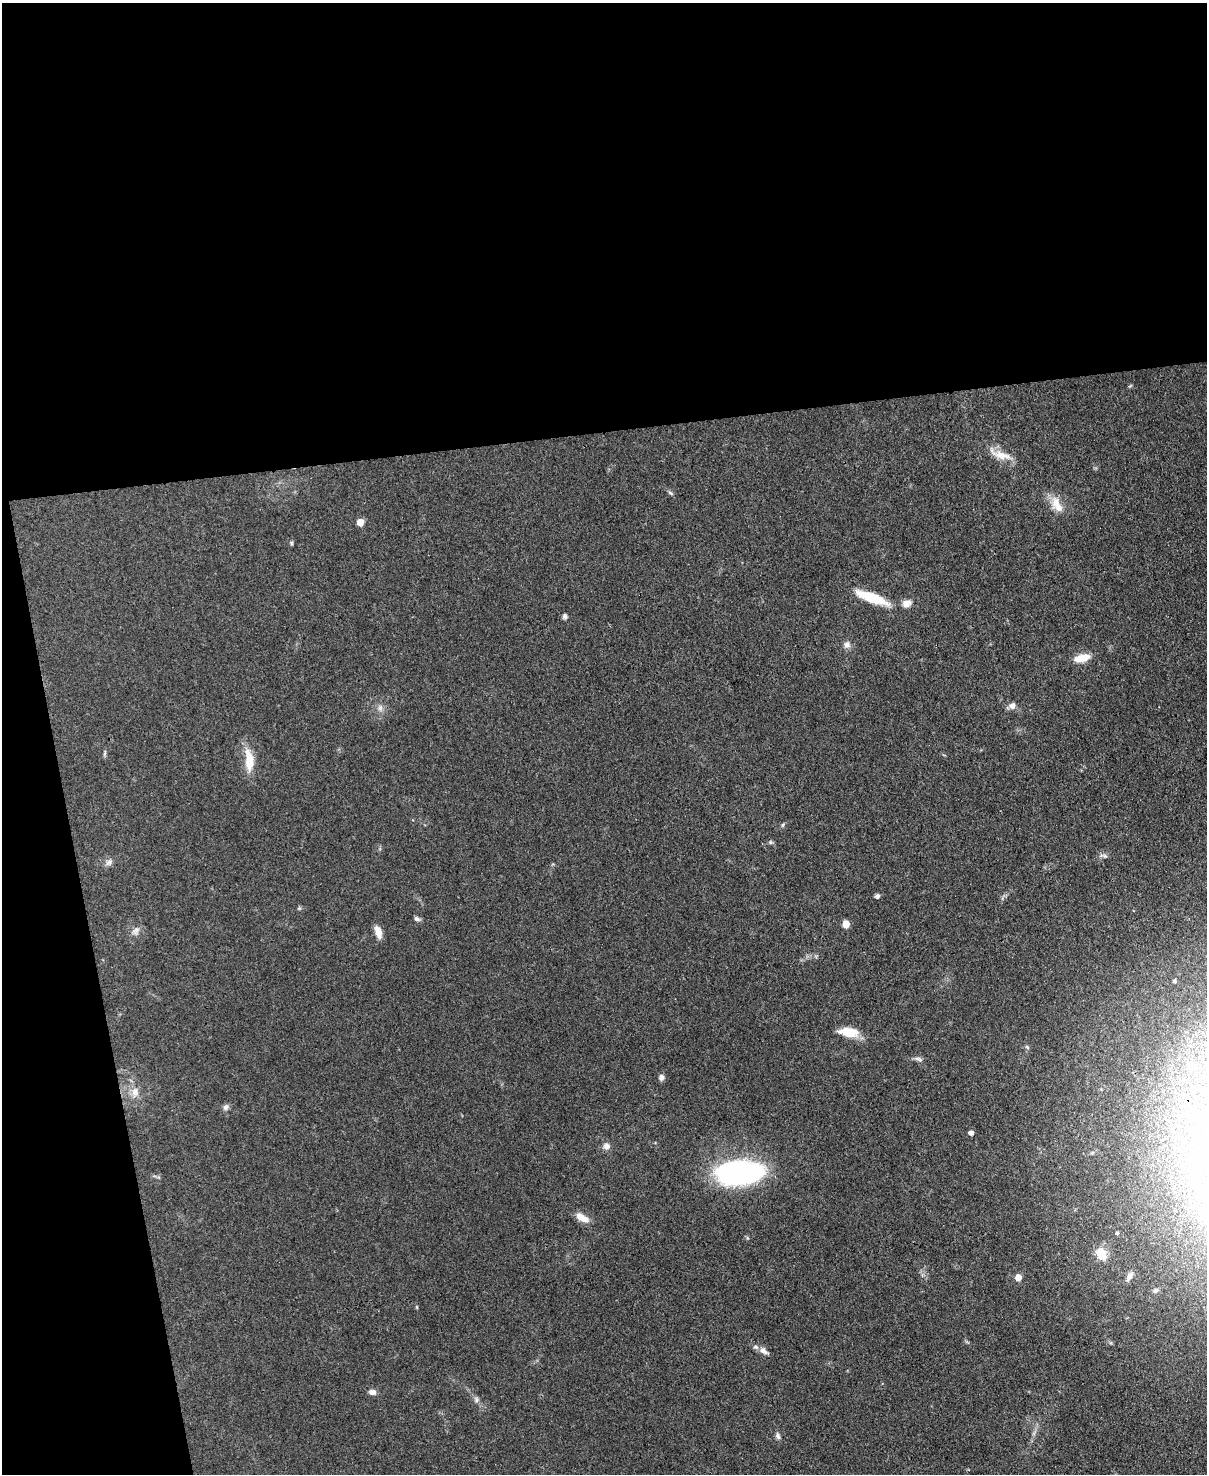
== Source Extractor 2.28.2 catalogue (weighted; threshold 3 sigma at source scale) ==
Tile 1 of 4 x 3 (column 1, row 1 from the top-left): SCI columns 1-1205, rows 3193-4664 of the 4819 x 4798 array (HDU 1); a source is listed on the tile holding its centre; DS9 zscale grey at full resolution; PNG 1209 x 1476 px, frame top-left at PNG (2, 3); no overlay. Shown black and unused: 35% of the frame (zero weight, under 3 of 4 exposures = <1% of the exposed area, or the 3 px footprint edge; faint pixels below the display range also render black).
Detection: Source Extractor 2.28.2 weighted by HDU 2 'WHT'; one run over the whole footprint, this tile lists its part. Background 0.0853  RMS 0.0063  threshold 0.0284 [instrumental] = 3 sigma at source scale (4.5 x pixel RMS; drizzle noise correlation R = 1.50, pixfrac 1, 0.05/0.05 arcsec/px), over >= 5 px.
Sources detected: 44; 1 inside a brighter listed object's ellipse — not listed separately; the other 43 listed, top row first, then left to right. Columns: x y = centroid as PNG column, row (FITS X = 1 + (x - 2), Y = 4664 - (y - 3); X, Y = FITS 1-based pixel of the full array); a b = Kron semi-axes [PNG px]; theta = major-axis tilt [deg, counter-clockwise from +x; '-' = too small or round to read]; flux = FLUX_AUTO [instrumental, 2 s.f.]
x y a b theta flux
1000 455 34 10 -19 9.4
671 493 9 3 -40 1
1057 505 24 11 -63 9.7
360 522 5 5 - 11
291 543 6 4 -62 0.83
872 597 37 10 -20 24
907 603 11 8 18 4.4
565 616 7 6 - 1.6
847 645 9 9 - 3
1082 658 17 8 12 10
1012 706 8 7 - 3.4
380 708 9 6 89 2.4
105 753 10 3 79 1
249 760 28 10 -85 14
783 825 6 4 87 0.78
770 842 6 4 -72 0.87
1105 856 8 6 -28 1.6
109 862 12 5 34 2.2
877 896 5 5 - 1.7
417 919 8 6 -19 1.7
846 924 5 5 - 13
136 931 11 7 61 2.7
378 932 14 7 -71 5.7
1175 981 5 4 - 1.1
849 1032 23 10 -8 13
1027 1047 6 4 -45 0.82
918 1059 12 4 -19 1.8
661 1077 7 6 - 2.2
135 1092 14 9 82 5.4
225 1107 8 7 - 2
971 1133 5 4 - 2.8
606 1146 9 8 - 3.1
740 1173 41 21 2 150
582 1218 18 8 -30 6.4
1117 1233 3 3 - 0.85
1101 1254 16 11 -56 8.1
1129 1276 12 7 57 3
1018 1277 5 5 - 6.8
1155 1290 8 6 32 2
764 1351 13 7 -34 3.2
372 1392 9 7 -12 2.7
476 1399 8 6 -75 1.8
778 1436 9 5 -68 1.8